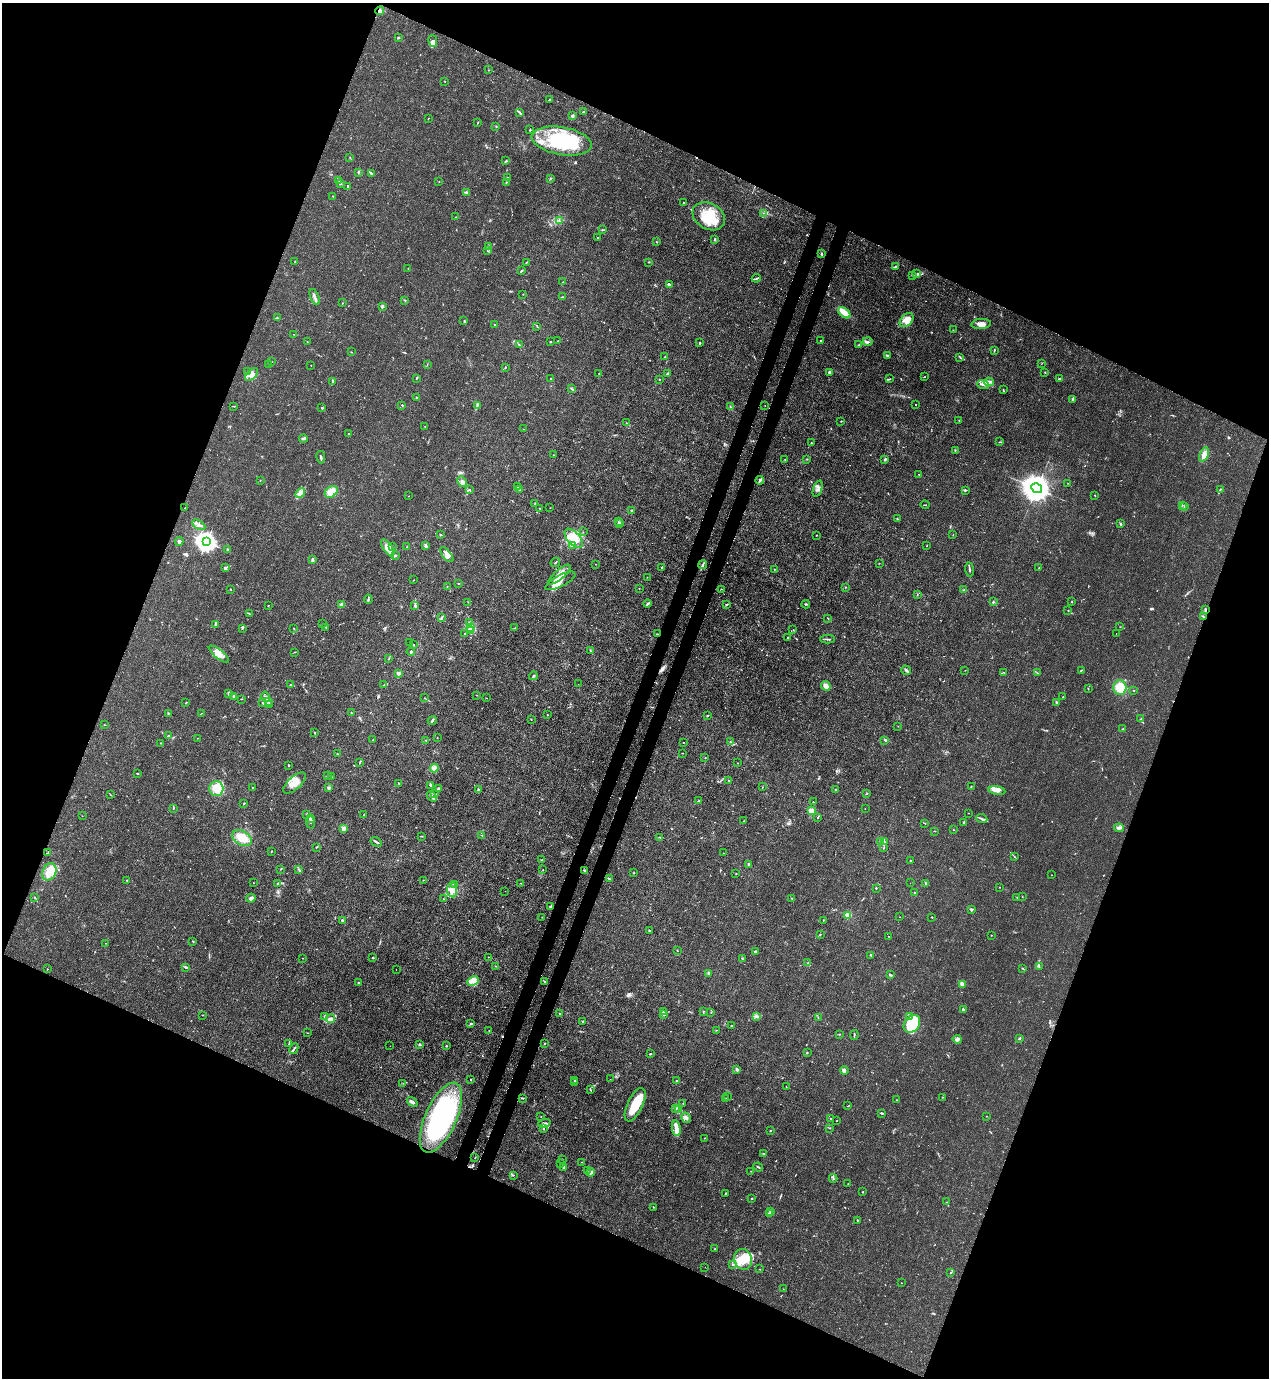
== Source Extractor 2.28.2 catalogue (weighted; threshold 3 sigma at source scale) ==
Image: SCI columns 230-5296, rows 45-5547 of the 5650 x 5590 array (HDU 1 of 3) = the unmasked area's bounding box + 8 px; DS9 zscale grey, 4 x 4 block average (1 PNG px = mean of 4 x 4 image px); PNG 1271 x 1380 px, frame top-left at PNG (2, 3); each listed source drawn as its Kron ellipse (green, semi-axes under 4 px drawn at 4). Shown black and unused: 44% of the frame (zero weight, under 3 of 4 exposures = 7% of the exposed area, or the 3 px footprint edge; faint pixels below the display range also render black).
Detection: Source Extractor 2.28.2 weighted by HDU 2 'WHT'. Background 0.0192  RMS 0.0026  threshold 0.0119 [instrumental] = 3 sigma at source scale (4.5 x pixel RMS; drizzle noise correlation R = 1.50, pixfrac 1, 0.05/0.05 arcsec/px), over >= 5 px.
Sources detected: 700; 4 too faint to see at this stretch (4 x 4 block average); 7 inside a brighter object's white glare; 12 cosmic-ray / hot-pixel residue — neither listed nor drawn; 26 coinciding with a brighter row at this scale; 67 inside a brighter listed object's ellipse — not listed separately; of the other 584, all 500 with FLUX_AUTO >= 0.4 (the completeness limit of this list) listed and drawn (84 fainter detections not listed), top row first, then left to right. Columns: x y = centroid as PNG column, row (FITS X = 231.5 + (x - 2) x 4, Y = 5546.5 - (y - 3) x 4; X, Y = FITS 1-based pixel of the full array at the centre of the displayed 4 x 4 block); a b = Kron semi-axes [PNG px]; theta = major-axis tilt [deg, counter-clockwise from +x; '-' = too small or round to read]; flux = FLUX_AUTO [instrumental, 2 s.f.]
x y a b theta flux
380 11 4 3 - 3.9
399 37 2 2 - 1
433 41 6 4 -75 4.1
488 70 2 2 - 0.45
445 81 2 2 - 0.65
550 99 2 2 - 1.1
520 112 3 2 - 1.5
584 112 3 2 - 2.3
572 116 2 2 - 14
428 118 2 2 - 0.53
477 123 2 2 - 0.74
496 126 2 2 - 0.77
530 130 2 2 - 1.3
562 141 30 14 -10 120
350 157 3 2 - 0.75
506 161 3 2 - 1.5
358 173 2 2 - 0.58
371 173 3 2 - 2
507 178 4 2 - 1.2
550 178 2 2 - 1.5
339 181 3 2 - 1.2
439 181 2 2 - 0.64
507 182 3 2 - 1.3
341 183 3 2 - 1.9
348 186 3 2 - 1.2
466 193 3 2 - 2
333 196 2 2 - 0.42
683 202 2 2 - 0.77
763 213 2 2 - 0.47
709 216 17 12 -30 42
456 217 2 2 - 0.45
560 221 2 2 - 0.53
602 230 2 2 - 1.2
597 237 2 2 - 0.71
715 239 3 2 - 1.5
656 242 2 2 - 0.99
488 247 2 2 - 0.59
488 251 2 2 - 0.74
821 253 3 2 - 1.2
295 261 2 2 - 0.67
526 262 3 2 - 1
649 262 3 2 - 0.54
896 266 4 2 - 1.9
408 269 2 2 - 0.85
521 271 4 2 - 1.5
917 274 4 3 - 2.6
912 275 2 2 - 0.84
756 278 4 2 - 1.9
563 282 2 2 - 0.97
669 284 3 2 - 3.4
523 294 2 2 - 0.55
315 297 8 2 -68 6
562 297 3 2 - 1.1
405 300 2 2 - 0.75
343 303 2 2 - 0.44
382 306 2 2 - 16
844 313 7 4 -38 13
278 318 4 2 - 1.8
907 320 8 5 47 11
464 321 3 2 - 1.6
981 324 10 5 4 8.9
495 325 2 2 - 3.7
537 326 2 2 - 0.79
953 330 2 2 - 0.59
294 334 2 2 - 0.54
820 340 2 2 - 0.86
558 341 2 2 - 0.5
307 342 2 2 - 0.43
550 342 2 2 - 2.6
700 342 2 2 - 0.82
867 342 5 2 - 2.6
519 345 3 2 - 0.97
859 345 3 2 - 1.2
994 350 3 2 - 1.4
351 352 2 2 - 0.82
887 355 4 2 - 1.7
665 357 2 2 - 1.7
960 357 4 2 - 1.4
271 362 2 2 - 0.7
1042 363 2 2 - 0.43
268 364 2 2 - 0.43
427 364 2 2 - 0.44
311 365 2 2 - 0.66
505 368 2 2 - 1.5
248 372 4 2 - 1.8
830 372 4 3 - 3.8
1045 372 2 2 - 0.7
599 374 3 2 - 0.76
667 374 2 2 - 2.3
251 375 8 4 44 9.1
925 377 2 2 - 0.56
417 378 2 2 - 0.88
551 379 2 2 - 1.4
659 379 2 2 - 0.71
890 379 3 2 - 0.97
1059 379 2 2 - 1.4
333 381 3 2 - 1.3
989 382 4 3 - 3.9
983 385 6 3 -20 5.2
571 388 2 2 - 0.81
1003 390 4 2 - 1.3
416 397 2 2 - 1.2
1072 400 3 2 - 1.3
915 404 2 2 - 0.69
402 405 2 2 - 1.1
477 405 3 2 - 1.5
234 406 4 2 - 0.85
765 406 2 2 - 0.51
730 407 2 2 - 1.4
322 408 2 2 - 1.3
959 420 2 2 - 0.5
841 421 3 2 - 0.43
626 423 2 2 - 0.65
425 427 2 2 - 0.47
523 429 2 2 - 0.42
348 433 2 2 - 0.85
303 439 4 2 - 2.2
1000 442 3 2 - 0.91
811 443 2 2 - 0.89
955 450 2 2 - 0.72
1204 454 7 4 67 8.7
553 455 2 2 - 0.81
321 457 6 2 -80 2
785 459 2 2 - 0.57
807 459 2 2 - 0.74
885 459 3 2 - 2.5
919 474 2 2 - 0.6
260 480 2 2 - 0.93
760 480 4 2 - 2.9
462 482 5 3 - 5.7
1068 483 2 2 - 0.41
518 487 3 2 - 2
1037 488 5 4 - 3400
818 489 8 2 71 3.2
470 490 2 2 - 0.95
519 490 3 2 - 1.4
965 490 2 2 - 6.6
1220 490 3 2 - 1.4
331 492 7 5 36 17
300 493 5 4 - 7.5
1095 495 2 2 - 1
409 496 2 2 - 0.63
535 503 2 2 - 0.4
925 505 4 2 - 0.98
1182 505 2 2 - 0.48
1185 506 2 2 - 0.68
185 508 3 2 - 0.73
539 508 2 2 - 0.72
550 508 2 2 - 0.4
632 511 2 2 - 1.3
897 518 2 2 - 0.85
618 521 2 2 - 0.74
620 523 3 2 - 2.3
1121 524 3 2 - 1.3
199 525 7 2 -32 4.4
583 532 2 2 - 0.42
440 534 3 2 - 1.2
816 535 2 2 - 0.57
953 535 2 2 - 0.55
574 538 12 6 -48 20
179 542 4 3 - 3.3
206 542 4 3 - 1100
572 545 4 2 - 2.8
426 546 4 2 - 3.6
927 546 2 2 - 0.57
392 547 2 2 - 0.47
407 547 2 2 - 0.93
388 548 10 4 -56 9.4
228 549 3 2 - 2.4
395 555 2 2 - 8.6
447 555 9 3 -51 6.9
312 560 4 2 - 2.6
555 562 5 2 - 1.5
879 563 2 2 - 0.51
596 564 2 2 - 0.63
703 565 4 2 - 2.1
225 568 3 2 - 2.6
662 568 3 2 - 2
1039 568 2 2 - 1.4
774 569 2 2 - 0.54
969 569 7 2 -83 2.7
560 574 14 5 41 13
647 577 2 2 - 0.42
413 580 2 2 - 0.7
560 581 16 5 27 16
458 583 3 2 - 0.78
447 586 2 2 - 0.47
846 587 2 2 - 1
639 588 2 2 - 0.4
231 589 2 2 - 0.76
721 589 2 2 - 0.54
964 590 2 2 - 0.85
917 594 2 2 - 0.66
368 599 4 2 - 1.7
468 602 2 2 - 0.47
993 602 2 2 - 1.7
1072 602 2 2 - 1.2
342 604 3 3 - 3.5
648 604 4 2 - 2.9
727 604 3 2 - 1.2
806 604 4 2 - 1.6
268 606 2 2 - 0.58
415 606 3 2 - 0.99
1068 610 2 2 - 0.55
1206 610 3 2 - 2
249 614 2 2 - 0.45
442 617 3 2 - 1.7
1203 617 2 2 - 1.7
828 619 2 2 - 0.46
469 622 3 2 - 1.3
322 623 2 2 - 0.49
215 624 3 2 - 1.6
326 627 2 2 - 0.72
470 627 4 2 - 2.3
1120 627 2 2 - 0.47
242 628 2 2 - 1.4
294 628 2 2 - 0.68
515 628 2 2 - 0.62
470 630 2 2 - 1.1
793 630 2 2 - 0.57
465 634 2 2 - 4.6
657 634 3 2 - 0.88
1116 634 2 2 - 0.62
787 637 2 2 - 0.57
828 639 7 2 -2 2.4
410 643 2 2 - 0.67
413 645 2 2 - 0.88
590 650 2 2 - 1.3
294 652 3 2 - 0.68
411 652 4 2 - 2.1
219 654 12 4 -39 11
389 659 2 2 - 0.52
906 670 5 2 - 3.1
965 670 2 2 - 0.42
1081 670 3 2 - 0.88
398 673 2 2 - 24
1004 673 2 2 - 0.59
1038 673 2 2 - 0.42
533 676 4 2 - 2.2
578 684 2 2 - 0.43
291 685 2 2 - 0.99
384 685 2 2 - 0.63
826 686 5 3 - 7.5
1120 687 7 6 - 22
1088 689 2 2 - 0.63
1134 691 2 2 - 0.78
229 694 3 2 - 1.4
477 695 2 2 - 0.42
234 697 4 2 - 2.2
266 697 5 2 - 2.2
1063 697 2 2 - 0.51
424 698 2 2 - 0.4
486 698 2 2 - 0.76
241 699 2 2 - 0.81
268 702 2 2 - 0.85
186 703 3 2 - 0.85
262 703 3 2 - 1.2
1056 703 4 2 - 2.5
270 704 2 2 - 0.41
168 713 2 2 - 0.76
202 713 2 2 - 0.49
351 713 2 2 - 0.86
548 715 2 2 - 0.75
707 716 4 2 - 0.99
531 719 2 2 - 0.69
1141 719 3 2 - 0.96
432 720 5 2 - 3.2
104 725 2 2 - 0.48
898 726 2 2 - 0.5
1123 729 2 2 - 2
315 733 2 2 - 0.78
168 736 3 2 - 1.6
437 737 2 2 - 0.87
197 738 2 2 - 0.54
373 740 2 2 - 0.79
426 740 2 2 - 1
885 740 3 2 - 1.3
684 742 2 2 - 0.48
730 742 2 2 - 0.87
161 743 2 2 - 0.69
682 753 2 2 - 0.75
337 754 2 2 - 1.4
705 758 2 2 - 0.92
359 763 2 2 - 0.56
737 763 2 2 - 0.57
289 765 3 2 - 0.81
434 768 4 3 - 6.3
138 774 2 2 - 1
327 776 2 2 - 1.7
331 776 2 2 - 0.52
729 780 2 2 - 0.86
295 783 14 6 41 21
399 784 3 2 - 1
430 785 3 2 - 4.7
762 787 2 2 - 0.42
971 787 2 2 - 0.86
216 788 7 7 - 18
252 788 2 2 - 0.73
328 788 2 2 - 2.3
439 788 3 2 - 1.6
478 790 3 2 - 1.5
836 790 3 2 - 1.4
997 791 8 3 -9 8
867 793 2 2 - 0.79
435 794 2 2 - 1.1
111 795 2 2 - 0.58
432 796 6 2 -53 3.8
698 801 4 2 - 1.1
813 802 2 2 - 0.89
244 803 2 2 - 3.6
173 808 4 2 - 1.5
865 809 2 2 - 0.61
811 811 2 2 - 61
968 813 2 2 - 0.74
307 815 2 2 - 1.1
364 815 2 2 - 0.53
82 816 2 2 - 0.54
818 818 2 2 - 0.96
310 819 3 3 - 3.2
982 819 6 2 -23 3
744 821 2 2 - 0.73
310 822 6 2 -76 2.6
925 823 3 2 - 0.92
964 823 3 3 - 1.7
344 828 3 2 - 11
1119 828 5 3 - 4.5
953 830 2 2 - 0.65
935 831 2 2 - 0.42
482 835 2 2 - 0.44
421 836 2 2 - 0.75
659 837 3 2 - 0.76
242 838 10 7 -31 32
881 841 2 2 - 1
376 842 6 2 -31 2.7
885 842 2 2 - 1.2
316 847 2 2 - 0.99
884 848 2 2 - 0.66
271 851 2 2 - 0.79
48 853 4 2 - 1.5
723 853 2 2 - 0.56
1014 857 2 2 - 0.9
542 860 3 2 - 1.2
910 860 2 2 - 1.6
749 865 4 2 - 2.7
281 869 2 2 - 0.67
299 870 3 2 - 1.2
543 870 2 2 - 0.48
584 870 3 2 - 1.3
49 872 9 6 65 31
634 873 2 2 - 0.67
736 874 2 2 - 0.49
1051 875 2 2 - 0.42
609 879 3 2 - 1.1
127 880 2 2 - 1.5
423 880 2 2 - 0.66
253 883 2 2 - 0.48
278 883 3 2 - 1.1
521 883 2 2 - 0.68
910 883 2 2 - 0.4
455 884 3 2 - 1.5
926 884 3 2 - 0.76
1000 887 2 2 - 0.95
876 888 2 2 - 1.7
452 890 7 5 -83 10
505 891 2 2 - 0.46
915 893 3 2 - 3.7
1017 897 2 2 - 0.41
1022 897 2 2 - 0.52
35 898 2 2 - 0.79
251 898 5 3 - 5.4
792 898 2 2 - 1.1
443 899 2 2 - 0.65
550 906 3 2 - 2.9
971 910 3 2 - 2.2
848 915 2 2 - 61
542 917 2 2 - 0.41
899 917 2 2 - 0.48
932 917 2 2 - 1
342 920 2 2 - 7.9
823 920 3 2 - 0.47
649 930 3 2 - 1.3
820 934 2 2 - 0.67
991 935 2 2 - 0.51
888 936 2 2 - 0.57
193 941 3 2 - 0.79
105 943 2 2 - 0.42
677 951 2 2 - 0.74
755 952 2 2 - 6
871 955 2 2 - 1.1
488 957 2 2 - 0.43
302 958 2 2 - 0.41
373 958 2 2 - 1.8
742 959 3 2 - 1.2
808 963 3 2 - 1.4
495 966 2 2 - 1.1
186 967 3 2 - 2.5
1039 967 2 2 - 0.99
1023 968 2 2 - 1
47 969 2 2 - 1.9
396 969 2 2 - 0.46
709 973 3 3 - 2.2
890 975 4 2 - 1.9
473 981 6 2 26 5.2
544 981 3 2 - 1.2
358 982 2 2 - 0.87
962 984 4 2 - 8.5
963 1010 2 2 - 3
703 1011 3 2 - 0.94
664 1012 4 3 - 2.6
711 1012 2 2 - 0.48
560 1014 2 2 - 3.9
202 1015 2 2 - 0.65
664 1015 3 2 - 1.7
324 1016 2 2 - 2.5
757 1016 2 2 - 1.1
909 1016 3 2 - 2.1
818 1017 2 2 - 0.69
330 1019 4 3 - 7.9
582 1022 2 2 - 1.1
471 1023 4 2 - 2.3
912 1024 10 7 53 32
731 1026 3 2 - 0.62
489 1030 2 2 - 0.6
716 1030 2 2 - 0.54
308 1033 3 2 - 0.66
839 1034 2 2 - 0.81
854 1035 5 2 - 1.4
1019 1038 2 2 - 3.2
957 1039 4 3 - 3.6
545 1043 2 2 - 0.73
289 1044 3 2 - 1.2
419 1045 3 2 - 1.5
390 1046 2 2 - 0.49
446 1046 2 2 - 4.1
294 1049 6 2 64 1.9
807 1053 2 2 - 1
650 1054 4 2 - 0.99
737 1069 2 2 - 5.9
844 1071 4 4 - 3.2
471 1079 2 2 - 1.1
610 1079 2 2 - 0.42
574 1080 2 2 - 1
677 1081 3 2 - 1.6
575 1082 2 2 - 1.3
403 1083 2 2 - 0.67
786 1087 2 2 - 0.85
590 1089 3 2 - 0.99
727 1096 2 2 - 0.54
943 1097 2 2 - 0.68
523 1098 2 2 - 0.66
726 1099 2 2 - 0.9
896 1100 2 2 - 0.95
412 1102 6 2 -36 7
683 1103 2 2 - 0.52
635 1105 18 7 65 43
848 1106 2 2 - 0.84
676 1108 3 2 - 1.7
678 1109 2 2 - 1.2
881 1113 3 2 - 1.3
541 1116 2 2 - 0.48
987 1116 2 2 - 0.41
441 1118 38 15 65 240
686 1118 5 3 - 5.4
831 1118 2 2 - 0.66
837 1121 2 2 - 0.55
544 1123 6 3 20 4.9
676 1128 8 4 -79 8.9
829 1128 2 2 - 0.48
544 1129 2 2 - 0.89
771 1130 2 2 - 1.2
704 1138 2 2 - 0.48
764 1153 3 2 - 0.96
475 1158 2 2 - 0.83
562 1159 2 2 - 0.67
582 1162 2 2 - 0.51
560 1163 2 2 - 0.42
564 1167 4 2 - 3.6
758 1167 5 2 - 1.5
587 1171 2 2 - 0.67
751 1171 2 2 - 0.65
590 1172 4 3 - 3.5
513 1175 2 2 - 0.94
833 1178 4 2 - 1.7
848 1183 2 2 - 0.67
863 1192 2 2 - 2.2
725 1193 2 2 - 1.1
752 1198 2 2 - 0.71
947 1202 2 2 - 0.88
653 1207 3 2 - 0.54
771 1212 2 2 - 17
769 1214 2 2 - 6.2
857 1220 2 2 - 0.86
715 1249 3 2 - 0.66
743 1259 10 9 - 24
732 1265 2 2 - 0.93
705 1267 2 2 - 0.42
760 1269 2 2 - 0.59
951 1273 3 2 - 1.1
901 1283 2 2 - 0.5
783 1289 2 2 - 0.68
Overlapping masked pixels (flux is a lower limit): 3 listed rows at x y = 1206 610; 1203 617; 657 634
Diffuse or blended objects may show on this block-average render without a row.